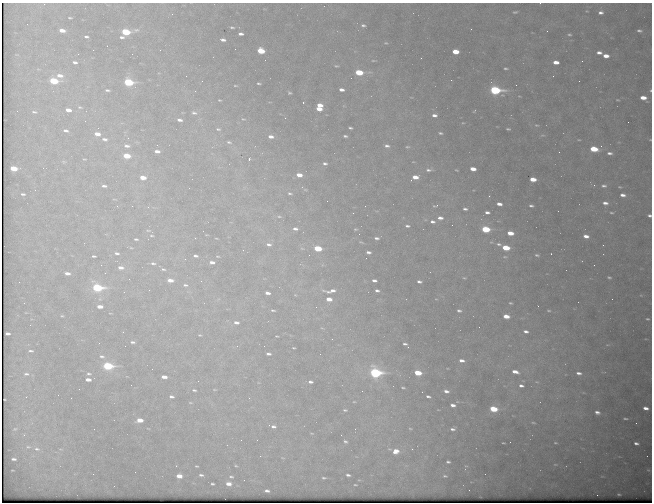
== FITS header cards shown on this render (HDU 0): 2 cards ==
NAXIS1  =                  650 / Width of table row in bytes
NAXIS2  =                  500 / Number of rows in table

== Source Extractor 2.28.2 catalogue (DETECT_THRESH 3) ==
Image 650 x 500 px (HDU 0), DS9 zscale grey, 1 PNG px = 1 image px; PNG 654 x 504 px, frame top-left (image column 1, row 500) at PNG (2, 3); no overlay
Background 918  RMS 5.1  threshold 15.2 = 3 sigma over >= 5 px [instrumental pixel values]
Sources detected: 266; all 266 listed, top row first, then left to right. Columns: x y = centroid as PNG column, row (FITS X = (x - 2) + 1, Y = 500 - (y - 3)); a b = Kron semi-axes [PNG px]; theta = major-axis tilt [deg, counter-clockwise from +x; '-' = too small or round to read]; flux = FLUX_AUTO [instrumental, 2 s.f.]
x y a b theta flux
540 3 2 2 - 370
44 4 3 3 - 180
587 11 4 4 - 300
515 12 5 3 - 500
601 12 6 4 1 1200
172 14 3 3 - 270
70 18 4 2 - 380
27 24 2 2 - 150
363 25 4 3 - 640
232 27 6 3 -5 540
471 29 2 2 - 200
62 30 6 3 -9 2800
547 31 2 2 - 180
639 31 5 3 - 690
126 32 7 4 2 18000
241 34 5 3 - 1200
569 34 4 4 - 470
86 37 4 3 - 590
122 37 5 3 - 810
223 40 5 3 - 1200
386 43 5 4 - 370
93 50 2 2 - 570
160 50 2 2 - 770
261 51 6 4 -11 9700
455 52 5 4 - 6200
599 53 5 3 - 1400
606 56 5 4 - 2900
373 61 6 3 -8 330
582 61 2 2 - 160
75 62 5 3 - 880
556 62 5 3 - 2700
336 66 5 4 - 400
506 68 4 3 - 520
359 72 6 4 -8 12000
60 75 8 6 -12 2700
186 76 2 2 - 230
553 76 2 2 - 200
451 80 3 2 - 710
54 81 6 4 -8 17000
579 81 2 2 - 160
128 82 6 4 -9 27000
259 83 4 2 - 470
516 85 2 2 - 340
235 86 5 2 - 340
107 90 5 3 - 560
341 90 5 3 - 1600
495 90 7 4 -5 45000
651 90 3 2 - 320
289 93 5 4 - 550
519 96 5 3 - 270
643 98 6 4 -13 3600
219 100 3 2 - 280
617 100 5 2 - 300
303 103 3 2 - 340
319 105 6 4 -11 3200
80 107 6 4 -19 570
319 109 6 3 -11 3300
68 110 6 4 -10 2500
474 111 4 2 - 310
34 112 8 5 -8 680
194 113 7 5 -8 840
434 115 5 3 - 1300
285 118 2 2 - 400
243 119 5 3 - 280
180 120 5 3 - 1200
628 122 2 2 - 230
463 123 4 3 - 250
536 125 7 4 -6 570
98 128 3 3 - 170
350 128 4 3 - 520
218 129 4 2 - 400
508 129 4 3 - 450
66 130 7 4 -12 970
440 133 4 3 - 510
97 134 6 4 -10 2600
542 135 8 4 8 530
345 136 4 3 - 590
271 137 5 3 - 1500
104 139 8 5 -7 1200
579 140 4 3 - 290
650 140 3 2 - 220
229 142 6 3 -18 440
127 146 9 5 -4 1500
387 146 6 4 -12 940
407 147 5 3 - 380
594 149 6 4 -9 12000
157 151 6 4 -7 1700
559 152 3 2 - 550
609 153 7 4 -2 1000
127 156 6 4 -7 9100
84 159 5 3 - 330
249 159 3 2 - 4000
64 162 6 5 - 500
325 163 4 3 - 700
14 168 6 4 -8 7700
473 169 5 3 - 3500
428 170 7 4 0 930
456 170 3 2 - 280
299 175 5 3 - 3100
143 177 5 4 - 4400
415 177 6 4 -2 3500
533 179 5 4 - 4700
104 186 6 3 -5 970
604 186 7 5 -2 900
620 187 4 2 - 300
290 193 4 2 - 450
23 194 5 3 - 620
623 195 5 3 - 1500
489 196 2 2 - 210
327 201 2 2 - 230
605 203 6 4 -6 1400
499 204 5 3 - 1800
436 205 7 3 16 760
132 206 2 2 - 250
531 206 5 3 - 720
465 209 4 3 - 760
487 212 5 3 - 990
353 213 3 2 - 290
611 213 5 3 - 400
650 215 4 3 - 740
279 216 5 3 - 380
440 218 7 4 -3 1600
432 222 7 5 -7 1100
452 225 2 2 - 170
407 226 5 3 - 690
295 229 5 3 - 1000
355 229 5 3 - 400
486 229 6 4 -8 17000
148 230 8 3 -1 490
510 233 5 4 - 4500
151 236 6 3 -1 450
586 236 5 4 - 1900
195 238 3 2 - 380
216 238 3 2 - 250
376 238 5 3 - 870
136 239 5 3 - 530
361 242 7 3 -24 440
269 244 6 4 -12 960
499 244 8 5 -8 1000
603 245 2 2 - 1100
131 248 6 3 -18 370
318 248 5 4 - 13000
506 248 6 4 -9 10000
368 252 5 3 - 970
117 253 7 4 -13 900
551 254 2 2 - 1400
537 255 7 4 -9 590
94 256 4 3 - 540
195 256 5 3 - 790
218 256 5 2 - 300
505 257 6 4 5 520
212 262 6 4 -7 1500
153 263 8 5 -8 980
101 265 3 2 - 250
594 265 2 2 - 160
121 267 8 5 -4 1900
163 269 8 5 -11 820
67 273 5 3 - 1600
609 277 4 3 - 460
464 278 5 4 - 410
170 280 7 4 -7 3000
374 280 5 3 - 1100
419 282 5 3 - 880
185 285 8 5 -6 960
97 288 7 4 -8 35000
330 291 18 5 4 2300
377 291 4 3 - 830
267 293 5 3 - 1400
329 299 5 3 - 3100
612 299 2 2 - 140
24 303 2 2 - 160
510 303 4 2 - 400
538 306 3 2 - 490
100 307 5 3 - 2700
316 307 2 2 - 860
273 310 4 2 - 470
459 311 5 4 - 750
549 311 5 3 - 390
62 316 4 3 - 370
506 316 5 4 - 3800
647 319 3 2 - 360
236 323 7 4 -5 1500
30 325 2 2 - 200
526 331 6 4 -13 1100
123 332 3 2 - 500
7 334 5 3 - 960
200 335 5 4 - 430
277 336 3 2 - 260
332 339 2 2 - 470
132 342 6 3 -5 710
405 344 5 4 - 800
294 348 3 2 - 290
31 351 6 3 2 600
268 354 5 3 - 780
320 354 2 2 - 130
102 356 7 5 -12 850
461 360 6 4 -10 1600
108 366 6 4 -5 31000
152 369 2 2 - 180
515 372 6 3 -16 2600
375 373 7 5 -13 51000
418 373 6 4 -11 8900
579 373 6 4 -7 1200
26 374 8 4 0 930
89 374 6 4 -16 610
164 377 5 3 - 2300
88 380 5 3 - 2200
198 381 2 2 - 170
310 382 4 3 - 840
537 382 5 3 - 340
131 385 2 2 - 180
521 386 5 4 - 1100
403 388 4 2 - 410
79 389 2 2 - 140
194 390 5 3 - 540
214 390 6 3 -8 340
446 391 6 4 -15 1300
58 395 2 2 - 360
428 396 5 3 - 730
171 397 5 3 - 820
249 398 3 3 - 220
354 402 4 2 - 240
190 403 6 3 -9 320
453 405 5 3 - 1400
645 408 5 3 - 1700
493 409 6 4 -10 12000
345 410 4 2 - 420
597 412 5 3 - 1200
625 418 5 2 - 450
140 420 6 4 -1 4500
533 423 5 2 - 340
636 423 2 2 - 160
273 426 6 4 -4 970
410 428 5 3 - 330
15 429 5 4 - 420
453 429 6 4 -5 980
312 433 4 2 - 230
345 441 4 3 - 590
510 442 2 2 - 270
503 443 3 2 - 290
555 443 5 2 - 310
636 443 5 3 - 890
28 447 6 4 -7 550
37 449 8 5 -16 1100
412 449 2 2 - 220
396 451 7 6 - 3100
260 456 2 2 - 1500
14 459 5 3 - 810
448 462 4 3 - 640
555 464 5 3 - 320
176 466 3 2 - 300
197 466 3 2 - 320
466 466 5 3 - 310
93 474 3 2 - 310
201 475 5 3 - 700
348 475 4 3 - 800
179 476 5 4 - 3800
445 476 5 3 - 500
231 477 5 3 - 460
324 478 5 3 - 490
212 484 3 3 - 470
228 484 5 4 - 2300
355 485 3 2 - 330
267 491 4 3 - 880
619 494 3 2 - 350
597 495 2 2 - 1900
At the frame edge (FLAGS 8, measured only in part): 5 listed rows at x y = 540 3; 44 4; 651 90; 650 140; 650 215